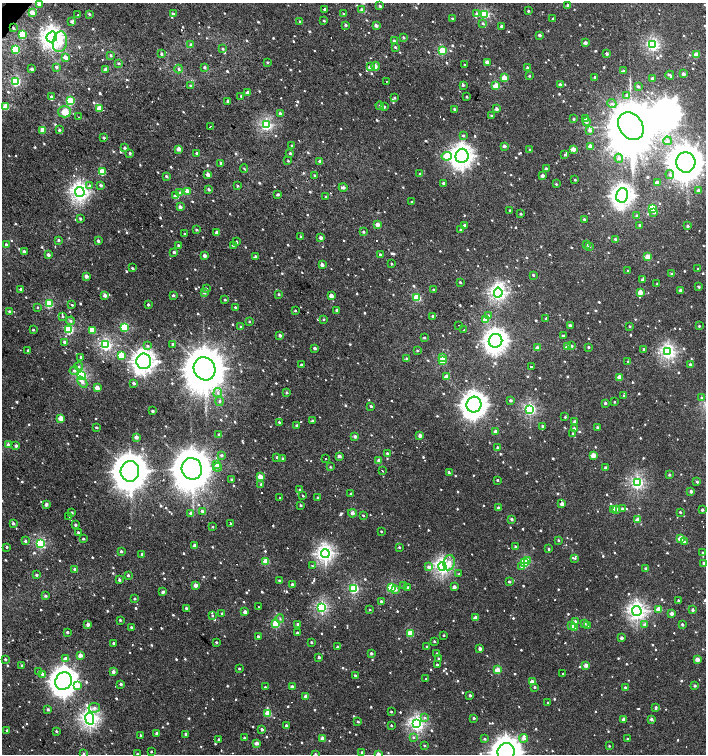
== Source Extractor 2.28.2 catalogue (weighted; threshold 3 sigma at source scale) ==
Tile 11 of 4 x 4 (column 3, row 3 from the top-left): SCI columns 2980-4386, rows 1506-3008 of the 6023 x 6013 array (HDU 1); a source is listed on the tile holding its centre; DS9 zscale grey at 2 x 2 block average (1 PNG px = mean of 2 x 2 image px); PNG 708 x 756 px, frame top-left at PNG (2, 3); each listed source drawn as its Kron ellipse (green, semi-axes under 4 px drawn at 4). Shown black and unused: <1% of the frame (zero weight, under 2 of 3 exposures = <1% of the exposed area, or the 3 px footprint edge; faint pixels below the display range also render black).
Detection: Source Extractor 2.28.2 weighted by HDU 2 'WHT'; one run over the whole footprint, this tile lists its part. Background 0.00103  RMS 0.0032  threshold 0.0145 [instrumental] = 3 sigma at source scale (4.5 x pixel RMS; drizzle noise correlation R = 1.50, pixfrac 1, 0.0396/0.0396 arcsec/px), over >= 5 px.
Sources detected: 1063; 4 inside a brighter object's white glare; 18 cosmic-ray / hot-pixel residue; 1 long thin detection or spike segment (spike, bleed or trail) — neither listed nor drawn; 1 coinciding with a brighter row at this scale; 10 inside a brighter listed object's ellipse — not listed separately; of the other 1029, all 500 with FLUX_AUTO >= 1.01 (the completeness limit of this list) listed and drawn (529 fainter detections not listed), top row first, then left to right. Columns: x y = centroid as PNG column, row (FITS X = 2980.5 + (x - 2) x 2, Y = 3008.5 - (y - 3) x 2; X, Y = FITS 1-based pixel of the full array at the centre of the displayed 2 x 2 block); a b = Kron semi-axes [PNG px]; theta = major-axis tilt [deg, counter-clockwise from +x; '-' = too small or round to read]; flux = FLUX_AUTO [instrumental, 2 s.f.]
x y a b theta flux
39 4 2 2 - 6.6
568 5 3 2 - 2.3
380 6 2 2 - 1.8
324 9 2 2 - 2.8
362 10 2 2 - 5.3
528 11 2 2 - 1.3
32 13 2 2 - 14
78 14 2 2 - 1.6
89 14 3 2 - 1.4
173 14 3 2 - 1.6
343 14 2 2 - 1.3
477 14 3 3 - 2.9
485 14 3 3 - 45
452 18 2 2 - 1
553 18 2 2 - 1.5
300 21 3 2 - 1.1
324 21 2 2 - 1.1
72 22 3 3 - 1.8
483 23 3 3 - 1.2
346 25 2 2 - 1.9
376 25 2 2 - 3.9
501 26 2 2 - 3.9
13 28 3 3 - 1.2
22 34 3 3 - 32
539 35 2 2 - 2.9
52 37 5 5 - 310
404 38 2 2 - 1.6
394 41 3 2 - 1.9
60 42 10 7 81 15
585 43 2 2 - 4.5
191 45 3 3 - 2.4
653 45 3 3 - 110
395 47 2 2 - 1.4
223 49 3 3 - 1.2
16 50 3 3 - 45
442 51 3 3 - 37
161 54 2 2 - 1.9
607 54 2 2 - 3.5
111 55 2 2 - 1.5
696 55 3 2 - 16
66 57 2 2 - 7
267 62 2 2 - 1.3
487 62 2 2 - 5
119 63 3 2 - 1.1
464 65 2 2 - 1
375 66 4 3 - 5
56 67 3 3 - 1.9
204 67 2 2 - 3
370 67 2 2 - 7.1
528 68 2 2 - 4.4
32 69 2 2 - 3.5
105 69 3 2 - 2.8
179 69 4 3 - 1.3
623 71 2 2 - 1.9
683 74 2 2 - 4.4
670 75 4 2 - 1.9
529 76 2 2 - 1.2
595 77 2 2 - 1.1
504 78 3 2 - 14
652 78 2 2 - 1.6
387 81 2 2 - 1
16 82 3 3 - 63
560 84 2 2 - 2.3
463 85 2 2 - 1.9
191 86 3 3 - 1.9
496 86 3 2 - 17
638 86 3 2 - 1.5
248 93 2 2 - 8.2
627 95 3 3 - 2.4
241 96 2 2 - 1.2
51 97 2 2 - 2.1
467 97 2 2 - 1.1
394 98 3 2 - 1.2
70 101 3 3 - 21
228 101 2 2 - 3.4
612 104 4 3 - 2.4
380 106 4 3 - 1
6 107 3 3 - 24
384 107 2 2 - 1.3
99 108 2 2 - 14
454 109 2 2 - 1.4
496 109 2 2 - 4.9
65 112 6 6 - 8.7
280 114 2 2 - 2.9
491 116 3 2 - 1
78 117 2 2 - 2.7
574 119 2 2 - 1.7
585 119 2 2 - 1.9
586 122 2 2 - 2.5
266 125 3 3 - 98
210 126 2 2 - 1000
631 126 15 11 -53 7800
43 130 3 2 - 11
59 130 2 2 - 1.7
590 130 3 2 - 3.5
463 135 3 3 - 1.1
104 138 2 2 - 1.9
667 141 4 4 - 1.7
292 146 2 2 - 1.2
504 146 2 2 - 3.5
590 146 2 2 - 5.8
125 148 2 2 - 2.7
178 149 2 2 - 6.8
573 149 2 2 - 10
530 150 3 2 - 1.3
130 153 3 2 - 1.6
197 153 2 2 - 1.4
290 153 2 2 - 1.3
565 155 3 3 - 1.2
447 156 5 4 - 34
462 156 7 6 - 410
619 158 4 4 - 2.2
288 161 2 2 - 1
320 161 2 2 - 3.4
686 162 10 9 - 1900
221 163 2 2 - 1.4
244 168 4 3 - 1
546 169 2 2 - 3.2
102 172 3 3 - 23
420 173 2 2 - 4.9
208 174 2 2 - 6.7
670 174 4 4 - 1.8
315 175 2 2 - 1.1
166 176 3 2 - 1.8
542 176 2 2 - 4.3
575 180 2 2 - 1.1
443 183 2 2 - 1.7
657 183 2 2 - 8.4
556 184 2 2 - 1.1
101 185 3 2 - 2.4
89 186 2 2 - 11
237 186 2 2 - 1.2
343 187 4 2 - 2.7
209 189 2 2 - 2.1
698 190 3 3 - 2.6
187 191 2 2 - 6.5
80 192 5 5 - 220
180 192 4 3 - 1.6
278 194 2 2 - 2.7
622 195 7 6 - 370
176 196 3 2 - 15
326 197 2 2 - 1.1
412 202 2 2 - 1.4
180 207 2 2 - 4
653 208 3 3 - 32
510 210 2 2 - 1.4
654 212 3 3 - 1.8
520 214 3 2 - 1.1
637 216 3 2 - 1.9
80 219 2 2 - 1.6
584 219 2 2 - 1.6
377 224 2 2 - 8.2
464 225 2 2 - 3
640 225 2 2 - 2.9
688 226 2 2 - 1.7
196 230 3 2 - 1.3
461 230 2 2 - 1.5
363 232 2 2 - 1.6
217 233 2 2 - 5.3
185 234 2 2 - 1.2
301 237 3 2 - 1.1
321 238 2 2 - 5
615 239 2 2 - 1.5
59 240 2 2 - 1.7
98 241 2 2 - 2.3
236 242 2 2 - 3.5
586 244 2 2 - 1.9
6 245 2 2 - 2.8
178 245 2 2 - 1.3
233 245 2 2 - 1.7
589 246 3 2 - 1.4
24 251 3 2 - 1.9
174 252 2 2 - 2.4
380 254 3 2 - 1.4
48 255 2 2 - 3.6
204 256 2 2 - 4.9
256 257 2 2 - 5
648 257 3 2 - 18
391 264 2 2 - 1.4
322 265 2 2 - 6
132 268 2 2 - 1.2
698 269 2 2 - 1.3
628 271 2 2 - 1.7
672 274 2 2 - 3.2
533 275 2 2 - 1.5
86 276 2 2 - 7.2
642 280 3 2 - 1.2
460 282 2 2 - 1.2
657 284 2 2 - 1.4
699 287 2 2 - 1.7
20 289 2 2 - 1.6
206 289 2 2 - 1.5
433 290 2 2 - 1.1
680 290 2 2 - 3.3
640 292 3 2 - 12
204 293 3 2 - 1.8
498 293 5 4 - 180
279 294 2 2 - 1.3
105 295 2 2 - 5.9
173 295 2 2 - 2.1
331 296 2 2 - 8.9
417 298 3 3 - 33
225 300 2 2 - 1.1
49 304 3 3 - 44
72 305 2 2 - 1.2
148 305 2 2 - 2.2
38 307 2 2 - 1
235 307 2 2 - 1.4
295 310 2 2 - 1.2
337 310 2 2 - 1.6
9 312 2 2 - 2.2
488 315 3 3 - 1.4
62 316 3 2 - 1.2
433 316 2 2 - 2
546 318 2 2 - 1.3
324 319 2 2 - 1
485 319 3 2 - 16
71 321 4 3 - 1.4
249 322 2 2 - 1.1
459 325 3 2 - 450
570 325 2 2 - 2.4
630 326 2 2 - 1.2
699 326 2 2 - 1.1
124 327 3 3 - 41
241 327 3 3 - 1.1
69 329 3 3 - 61
33 330 2 2 - 1.5
92 330 3 2 - 15
464 330 2 2 - 460
280 335 2 2 - 3.9
563 336 2 2 - 1.4
424 338 2 2 - 1
495 341 7 6 - 450
65 342 2 2 - 3.3
173 344 2 2 - 2.9
106 345 3 3 - 110
148 346 3 3 - 1.2
572 346 3 3 - 1.3
567 347 2 2 - 6.1
588 347 2 2 - 1.3
315 348 2 2 - 3.2
538 348 2 2 - 6.6
644 349 2 2 - 1.5
28 350 2 2 - 1.2
417 351 3 2 - 1.1
668 352 4 3 - 150
121 355 3 3 - 28
81 357 2 2 - 1.7
443 357 2 2 - 7.6
407 359 2 2 - 2.8
443 360 3 3 - 24
144 361 8 7 - 420
628 361 2 2 - 1.4
690 364 2 2 - 1.9
301 365 2 2 - 1.8
79 366 4 4 - 1.5
531 367 2 2 - 260
204 369 12 10 -61 3700
74 370 4 4 - 1.9
81 376 3 3 - 91
446 377 2 2 - 9.2
620 377 3 2 - 9
82 382 6 4 -49 3.4
134 383 2 2 - 2.8
97 388 2 2 - 13
218 393 5 3 - 1.7
287 393 2 2 - 1.7
624 396 2 2 - 1.7
701 398 3 2 - 1.5
511 400 2 2 - 2.6
219 401 5 3 - 1.4
614 402 2 2 - 1.1
605 403 2 2 - 2.2
474 405 8 7 - 620
371 406 3 2 - 1.2
530 409 3 3 - 110
152 411 2 2 - 2.2
565 417 2 2 - 1.1
61 418 3 2 - 19
312 421 2 2 - 2
279 422 2 2 - 1.4
575 422 2 2 - 3.9
297 426 2 2 - 2.8
542 426 2 2 - 2
96 427 3 2 - 1.1
597 427 2 2 - 2.3
574 429 2 2 - 4.7
495 431 2 2 - 4.2
573 433 2 2 - 1.2
219 435 2 2 - 2.8
420 435 2 2 - 5.4
355 436 2 2 - 3.9
136 437 2 2 - 6.7
8 445 3 3 - 2.4
16 446 2 2 - 2.9
497 447 2 2 - 1.8
387 453 2 2 - 1.5
222 455 3 3 - 1.5
593 455 3 2 - 15
339 456 2 2 - 4.3
277 457 2 2 - 2.8
283 458 3 2 - 1.1
325 459 2 2 - 1.3
379 460 2 2 - 4.5
217 464 3 3 - 14
218 467 4 3 - 2
330 467 2 2 - 1
605 468 2 2 - 2.8
192 469 11 10 - 3100
130 471 10 9 - 1900
382 471 2 2 - 1.2
449 473 3 2 - 1.4
669 475 2 2 - 1.5
260 477 2 2 - 11
231 479 3 2 - 1.1
497 480 2 2 - 1.4
697 482 3 2 - 1.6
637 483 3 3 - 140
261 484 3 2 - 1.3
300 489 2 2 - 1.1
691 491 2 2 - 4
351 494 2 2 - 2.3
303 496 2 2 - 1
318 497 2 2 - 1.4
280 498 2 2 - 1.1
46 504 2 2 - 4.2
562 504 2 2 - 6.9
301 505 2 2 - 1.7
498 508 2 2 - 4.1
614 509 2 2 - 10
617 509 3 2 - 3.2
622 509 3 3 - 2
702 510 2 2 - 2.1
202 511 3 2 - 2.1
680 512 2 2 - 1.2
72 513 2 2 - 1.8
191 513 2 2 - 2.9
352 513 4 3 - 3.1
363 515 2 2 - 1.2
69 516 2 2 - 1.3
512 519 2 2 - 1.8
637 520 3 2 - 8.1
13 523 2 2 - 2.5
230 523 2 2 - 1.2
75 525 2 2 - 2.1
213 527 2 2 - 1
381 531 2 2 - 1.2
78 532 2 2 - 1.5
681 538 3 3 - 19
83 539 2 2 - 1
558 540 2 2 - 1.4
25 541 3 2 - 1.8
684 541 3 3 - 1.7
40 544 3 3 - 65
195 545 2 2 - 5.2
7 547 2 2 - 1.4
399 547 2 2 - 1.8
515 547 2 2 - 1.8
549 549 2 2 - 1.5
121 551 2 2 - 2.1
703 553 2 2 - 1.4
142 554 2 2 - 1.5
325 554 4 3 - 200
575 558 3 3 - 1
528 560 3 3 - 3.4
266 561 3 3 - 19
449 563 8 5 80 6.4
524 563 3 3 - 52
703 563 2 2 - 1.7
312 566 3 2 - 1.1
442 566 4 4 - 190
522 566 3 3 - 2.2
429 567 3 3 - 4.2
75 569 2 2 - 4
646 569 2 2 - 3
459 574 3 2 - 1.1
37 575 2 2 - 1.8
128 575 2 2 - 2
119 580 2 2 - 2.2
279 581 2 2 - 1.7
509 582 2 2 - 1.6
196 585 2 2 - 6.7
292 585 2 2 - 3.6
404 585 2 2 - 2.3
392 587 3 3 - 59
454 587 2 2 - 4.7
408 588 2 2 - 2.1
354 589 3 3 - 63
396 589 3 3 - 2.5
163 592 2 2 - 3.4
45 596 3 3 - 1.5
134 599 2 2 - 1.5
678 600 2 2 - 1
381 601 2 2 - 2.2
258 607 2 2 - 1.9
322 607 3 3 - 100
186 608 2 2 - 1.5
659 609 3 2 - 12
370 610 2 2 - 1
693 610 2 2 - 2.5
637 611 5 4 - 220
245 612 2 2 - 5.9
222 613 2 2 - 1.2
671 613 2 2 - 5.6
212 616 2 2 - 1.3
476 618 2 2 - 8
280 619 4 3 - 1.1
120 620 2 2 - 1.7
575 621 3 3 - 2.6
584 623 2 2 - 3.5
88 624 2 2 - 5.4
276 624 3 3 - 48
298 624 2 2 - 3.8
682 624 2 2 - 1.6
572 625 2 2 - 4.4
645 625 2 2 - 3.6
587 626 2 2 - 2.4
131 627 2 2 - 1.6
575 627 3 2 - 10
67 632 2 2 - 2.1
297 633 2 2 - 2.4
410 633 3 3 - 26
444 635 2 2 - 1.1
258 636 2 2 - 2.1
621 638 2 2 - 3.4
434 641 2 2 - 1.1
216 642 3 2 - 1.1
311 642 2 2 - 1.3
113 643 2 2 - 1.7
337 647 2 2 - 1.4
427 647 2 2 - 1.4
480 649 2 2 - 4.5
371 653 2 2 - 1.9
437 653 2 2 - 1.4
80 655 2 2 - 9.2
319 657 2 2 - 2.1
5 659 2 2 - 1.7
65 659 2 2 - 8.2
439 659 2 2 - 1.6
697 659 2 2 - 8.1
437 665 2 2 - 2
586 665 2 2 - 6.6
22 666 2 2 - 1.5
239 669 2 2 - 1
497 670 3 2 - 17
39 672 2 2 - 1.6
113 672 2 2 - 3.7
563 673 2 2 - 1.9
42 674 3 2 - 3.2
355 675 2 2 - 1.2
426 679 2 2 - 1.7
63 681 9 8 - 810
532 682 2 2 - 7.8
121 684 2 2 - 2.4
77 686 4 3 - 7.2
694 686 2 2 - 1.9
265 687 2 2 - 1.1
292 687 2 2 - 4.9
534 687 3 2 - 1.4
625 688 2 2 - 1.6
470 695 2 2 - 2.4
306 696 2 2 - 5.3
548 703 2 2 - 1.7
94 708 6 5 - 2.6
656 708 4 2 - 1.5
48 710 2 2 - 2.3
391 712 2 2 - 1.3
268 713 3 3 - 20
90 718 6 4 -79 230
424 718 4 3 - 1.5
474 718 2 2 - 2.1
623 719 2 2 - 3.2
651 719 2 2 - 2.9
358 722 3 2 - 1.1
417 724 4 4 - 170
286 725 2 2 - 1.4
391 725 2 2 - 1.1
262 729 2 2 - 2.5
7 731 2 2 - 1.6
56 731 2 2 - 1.5
157 733 2 2 - 3.8
186 734 2 2 - 2.1
140 735 2 2 - 1
413 737 4 3 - 1.2
244 738 2 2 - 1.3
322 738 2 2 - 8.9
524 738 4 3 - 3.7
219 739 2 2 - 1.8
484 739 3 2 - 1.1
627 739 2 2 - 1.1
257 743 3 2 - 5.1
424 746 2 2 - 1.3
609 746 2 2 - 1.1
151 751 2 2 - 1
362 752 2 2 - 1.6
506 752 9 8 - 1100
83 754 3 2 - 1.3
137 754 2 2 - 1.2
315 754 2 2 - 1.9
378 754 2 2 - 7.9
Overlapping masked pixels (flux is a lower limit): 1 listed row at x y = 13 28
Isophote crosses this tile's border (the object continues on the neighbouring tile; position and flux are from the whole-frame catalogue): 7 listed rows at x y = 39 4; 686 162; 506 752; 83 754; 137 754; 315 754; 378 754